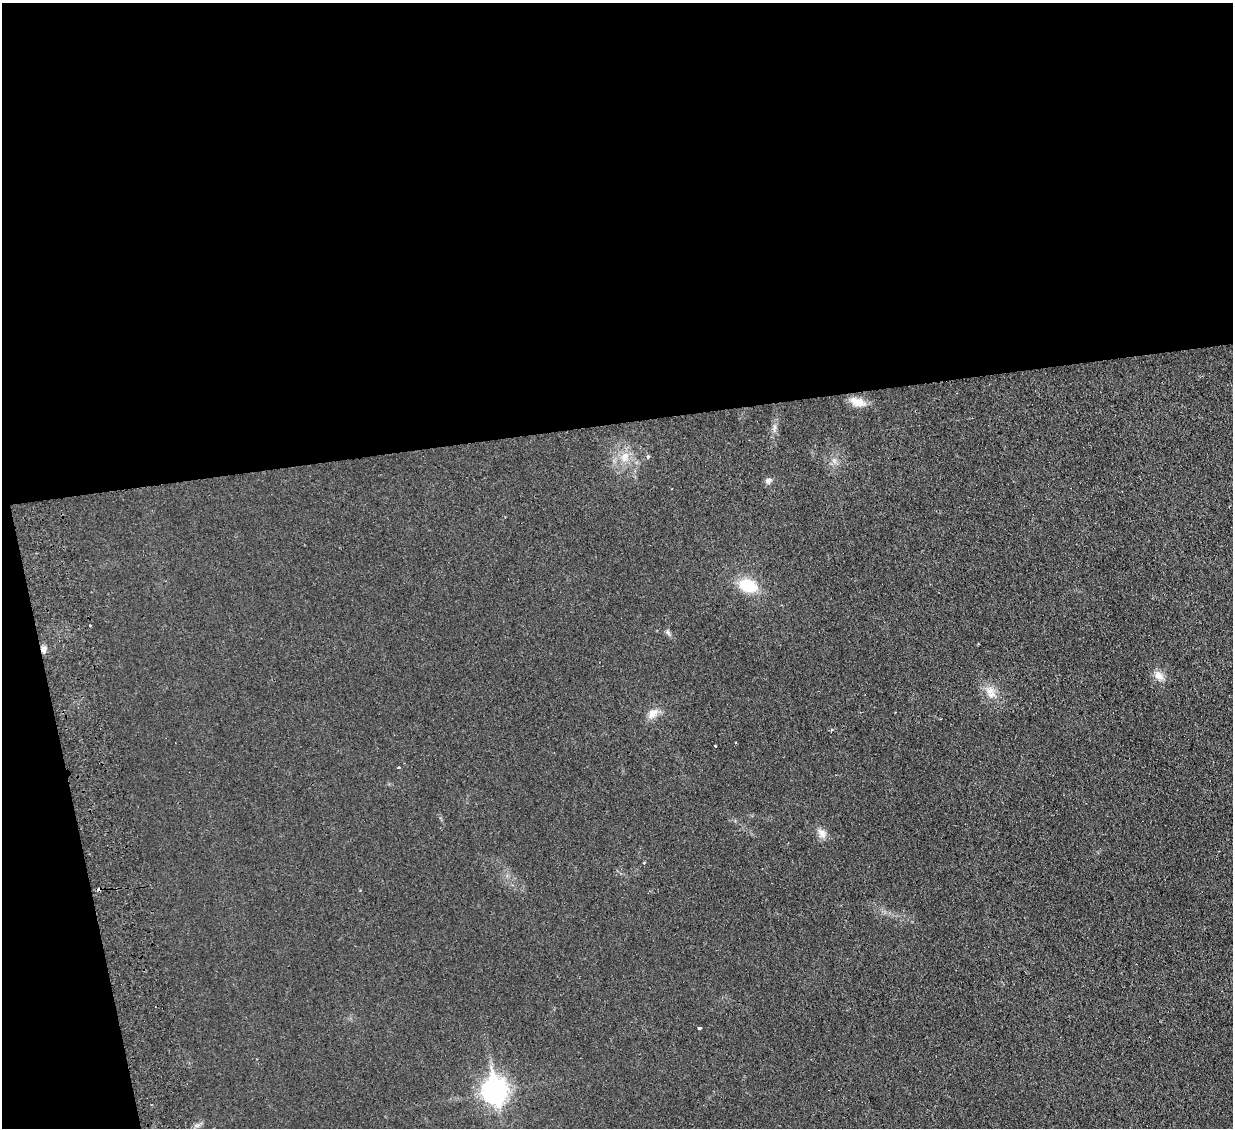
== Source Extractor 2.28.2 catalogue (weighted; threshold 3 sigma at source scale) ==
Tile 1 of 4 x 4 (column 1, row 1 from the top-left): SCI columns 58-1288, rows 3538-4663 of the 5040 x 4933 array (HDU 1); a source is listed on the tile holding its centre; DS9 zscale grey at full resolution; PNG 1235 x 1130 px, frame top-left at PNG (2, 3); no overlay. Shown black and unused: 41% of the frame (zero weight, under 2 of 3 exposures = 3% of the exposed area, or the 3 px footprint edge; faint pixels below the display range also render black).
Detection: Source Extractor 2.28.2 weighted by HDU 2 'WHT'; one run over the whole footprint, this tile lists its part. Background 0.0363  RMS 0.0063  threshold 0.0285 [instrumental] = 3 sigma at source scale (4.5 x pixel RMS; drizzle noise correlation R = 1.50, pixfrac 1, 0.05/0.05 arcsec/px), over >= 5 px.
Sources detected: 20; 1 cosmic-ray / hot-pixel residue — not listed; the other 19 listed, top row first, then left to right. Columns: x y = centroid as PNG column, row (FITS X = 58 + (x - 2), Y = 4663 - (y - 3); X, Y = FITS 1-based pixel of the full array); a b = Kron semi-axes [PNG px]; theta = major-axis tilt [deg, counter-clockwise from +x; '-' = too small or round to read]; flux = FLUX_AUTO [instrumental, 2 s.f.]
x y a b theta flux
857 402 21 10 -17 7.3
774 427 9 4 82 1.9
625 456 13 10 71 6.8
648 457 3 3 - 2.1
768 481 8 7 - 2.2
748 586 22 14 -20 20
90 625 3 3 - 0.7
668 633 9 5 -63 1.5
43 649 9 6 -83 2.8
1159 676 14 10 -44 5.2
991 692 18 12 -64 7.6
652 714 17 10 39 5.7
832 730 4 4 - 0.75
715 746 3 2 - 0.43
398 767 3 3 - 0.79
822 833 14 9 -51 4.4
644 863 4 3 - 0.48
699 1027 3 3 - 11
495 1091 11 9 -82 450
Overlapping masked pixels (flux is a lower limit): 1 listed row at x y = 43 649